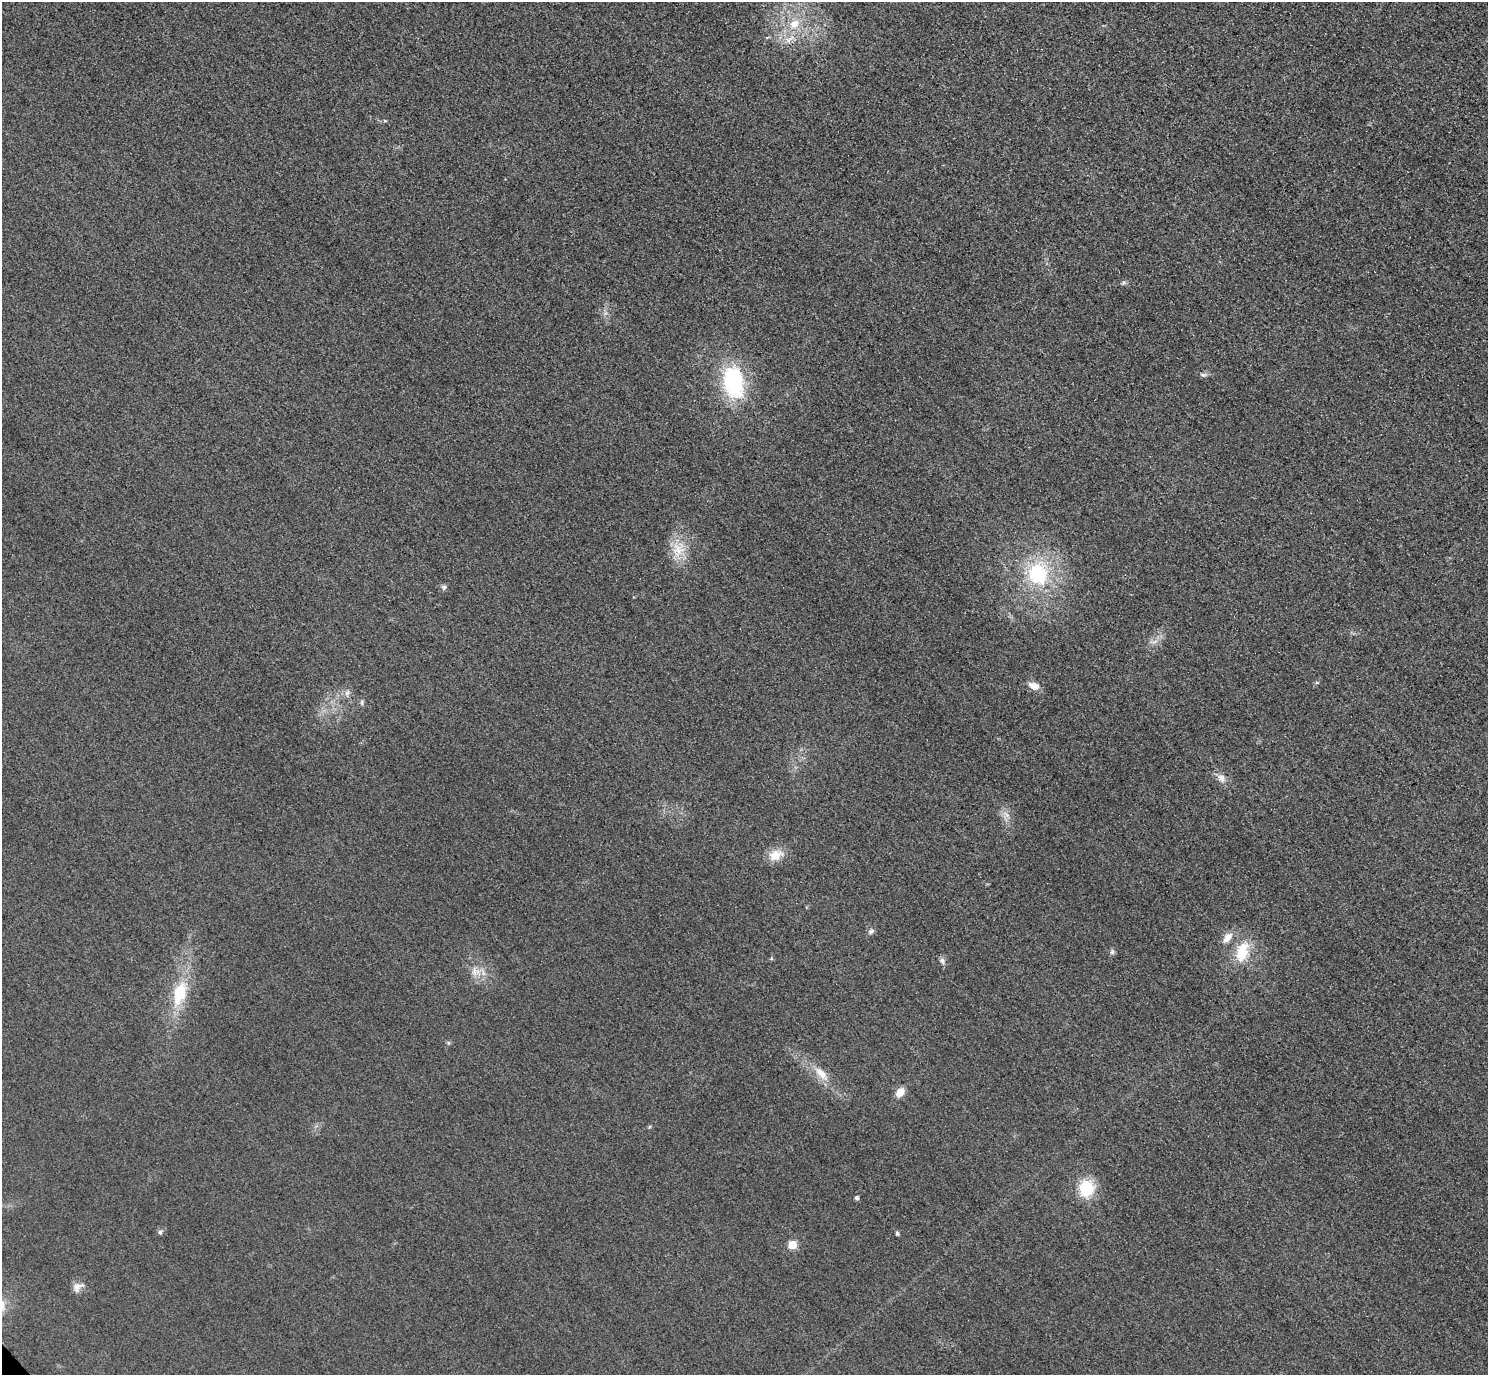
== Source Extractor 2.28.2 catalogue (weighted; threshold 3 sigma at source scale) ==
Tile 10 of 4 x 4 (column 2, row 3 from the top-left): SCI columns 1518-3003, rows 1557-2929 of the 6005 x 6003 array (HDU 1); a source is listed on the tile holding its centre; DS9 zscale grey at full resolution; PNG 1490 x 1377 px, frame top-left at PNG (2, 2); no overlay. Shown black and unused: <1% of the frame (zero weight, under 3 of 4 exposures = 3% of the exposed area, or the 3 px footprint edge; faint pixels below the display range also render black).
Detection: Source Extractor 2.28.2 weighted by HDU 2 'WHT'; one run over the whole footprint, this tile lists its part. Background 0.052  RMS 0.016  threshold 0.0723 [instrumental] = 3 sigma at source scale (4.5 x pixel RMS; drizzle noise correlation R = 1.50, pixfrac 1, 0.05/0.05 arcsec/px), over >= 5 px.
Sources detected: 27; all 27 listed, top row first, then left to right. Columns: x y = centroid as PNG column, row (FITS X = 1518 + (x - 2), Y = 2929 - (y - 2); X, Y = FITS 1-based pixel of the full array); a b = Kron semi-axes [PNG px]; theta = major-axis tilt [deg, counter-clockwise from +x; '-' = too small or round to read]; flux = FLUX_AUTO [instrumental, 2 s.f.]
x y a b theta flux
794 24 15 12 33 28
789 39 17 6 36 14
1203 375 9 5 -7 3.8
733 382 38 23 -80 150
678 550 22 16 -89 34
1038 574 27 25 -67 120
444 587 7 6 - 3.7
1033 686 15 9 -21 12
347 693 9 6 63 5.3
362 702 8 4 -83 2.9
1221 778 13 9 -53 10
775 855 19 14 18 23
871 931 8 5 62 3.8
1227 937 15 9 47 14
1112 952 7 4 45 3.3
1242 952 27 15 72 48
942 961 10 6 -57 4.7
474 971 12 7 -88 10
179 993 25 13 73 65
821 1073 22 10 -46 22
900 1092 11 7 49 16
1086 1188 21 19 80 48
856 1198 5 4 - 4
160 1232 6 6 - 3.1
897 1233 6 4 -75 2.5
792 1245 5 5 - 61
77 1287 14 10 66 10